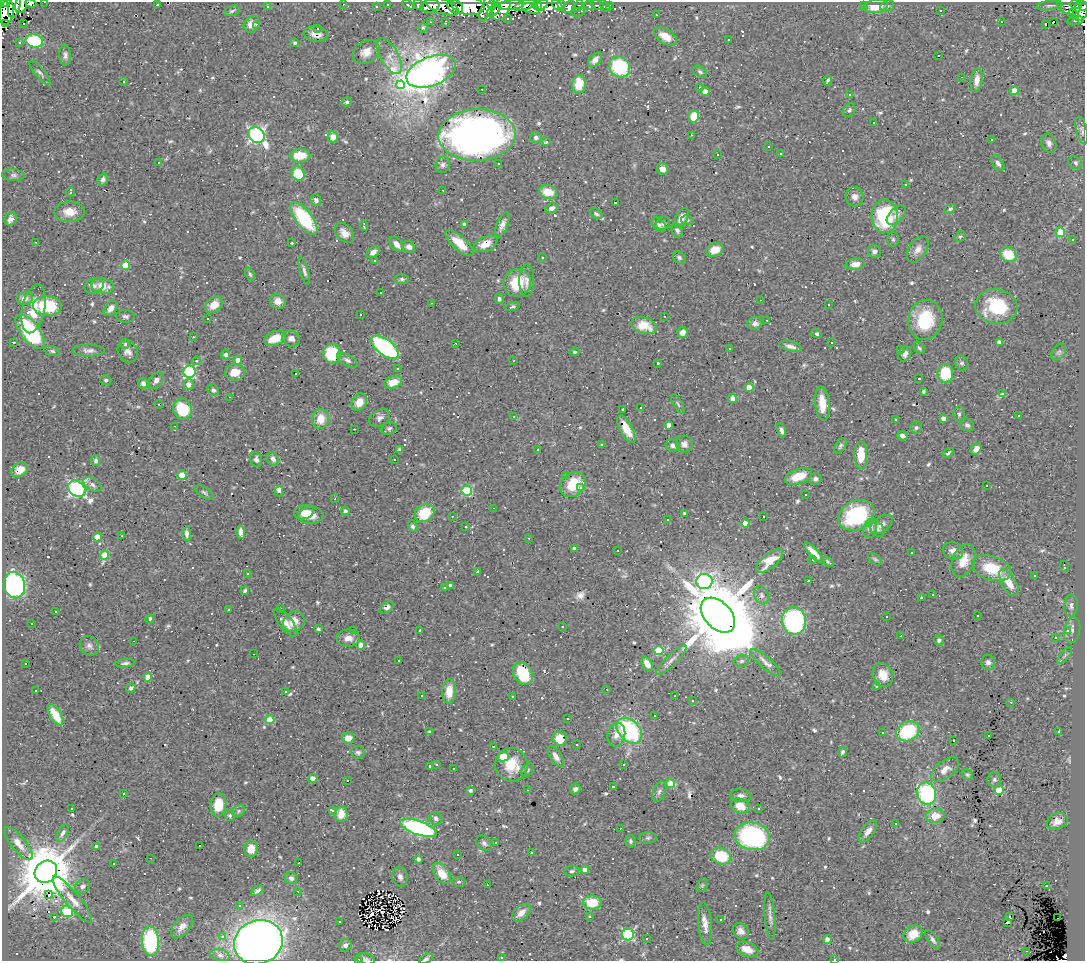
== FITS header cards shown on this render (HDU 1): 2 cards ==
NAXIS1  =                 1083
NAXIS2  =                  959

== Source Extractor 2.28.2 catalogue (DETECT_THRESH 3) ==
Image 1083 x 959 px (HDU 1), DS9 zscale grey, 1 PNG px = 1 image px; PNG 1087 x 963 px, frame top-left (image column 1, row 959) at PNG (2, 2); each listed source drawn as its Kron ellipse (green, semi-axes under 4 px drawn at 4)
Background 0.403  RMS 0.029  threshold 0.0856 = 3 sigma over >= 5 px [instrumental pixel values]
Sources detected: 807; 9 with non-positive FLUX_AUTO (blend fragments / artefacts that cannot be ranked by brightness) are neither listed nor drawn; of the other 798, the 500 brightest by FLUX_AUTO listed and drawn (298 fainter detections omitted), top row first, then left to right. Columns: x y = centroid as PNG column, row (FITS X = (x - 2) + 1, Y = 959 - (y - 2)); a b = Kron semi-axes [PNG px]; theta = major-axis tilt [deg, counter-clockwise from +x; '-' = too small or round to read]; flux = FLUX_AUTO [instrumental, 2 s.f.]
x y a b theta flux
45 2 3 2 - 3.3
3 3 4 2 - 64
31 3 6 4 -20 9.6
343 4 3 2 - 15
388 4 3 2 - 5.6
1076 4 6 2 -11 9.9
15 5 12 6 75 200
21 5 8 5 77 180
157 5 3 3 - 24
408 5 6 3 -30 6.3
419 5 5 4 - 20
468 5 16 9 -9 400
492 5 4 4 - 95
511 5 13 5 5 210
525 5 11 4 20 270
542 5 7 3 45 59
557 5 6 4 -42 75
562 5 3 3 - 6.7
597 5 7 3 -25 9.4
609 5 3 3 - 7.6
864 5 3 3 - 4.3
267 6 4 3 - 3.8
376 6 3 3 - 5.5
430 6 10 6 13 53
442 6 17 7 -19 98
537 6 5 4 - 120
578 6 7 3 53 12
589 6 5 2 - 5.9
605 6 7 3 -52 8.5
876 6 12 6 7 33
887 6 7 5 19 3.8
1050 6 13 4 5 5.7
1069 6 12 8 -20 39
455 7 9 6 -36 33
487 7 15 5 67 48
570 7 7 5 38 38
1083 7 4 3 - 39
502 8 14 7 64 100
531 9 9 4 -16 78
494 10 8 4 38 39
940 10 3 3 - 41
232 11 8 5 18 4.1
1080 11 10 7 71 180
6 12 12 7 79 12
578 12 7 3 12 4
656 15 3 2 - 4.2
1074 15 6 3 -45 11
508 18 3 3 - 3.2
1075 21 8 3 9 18
431 22 3 2 - 3.6
1001 22 3 3 - 67
1053 22 3 3 - 1900
5 23 3 2 - 330
24 23 3 3 - 60
445 23 4 3 - 3.4
252 24 9 7 49 17
1046 24 3 3 - 46
256 25 3 3 - 11
317 28 3 3 - 8.4
423 28 5 4 - 4.1
316 34 12 7 -9 18
665 36 13 7 -31 30
728 39 3 3 - 23
34 41 9 6 -11 140
19 43 3 3 - 8.5
295 43 3 3 - 4.1
366 52 14 11 34 20
65 55 10 6 -86 7
389 56 20 9 -60 21
939 56 3 3 - 180
595 60 8 5 48 11
620 67 11 10 - 140
431 71 26 14 21 1700
700 72 8 5 -33 4.6
40 73 15 5 -50 6.1
962 77 3 2 - 11
828 80 5 3 - 3.8
977 80 12 6 80 15
123 81 3 3 - 17
579 84 9 7 81 52
401 85 4 4 - 38
699 88 3 3 - 6.6
482 89 3 2 - 5.9
1014 91 4 4 - 29
705 92 4 4 - 22
849 95 4 4 - 3.5
347 102 5 4 - 3.4
849 110 7 5 54 4.7
694 117 6 5 - 42
874 123 3 3 - 72
1082 130 14 5 -77 6.6
256 135 9 7 -45 530
477 135 39 25 2 1200
691 135 3 2 - 9.9
333 137 6 5 - 17
536 137 6 5 - 5.7
992 140 3 3 - 53
546 141 3 3 - 27
1049 143 10 7 -68 8.9
769 147 3 3 - 6.9
718 154 3 3 - 28
781 154 3 3 - 4.6
300 156 10 7 2 47
159 162 3 3 - 4
498 163 3 3 - 8.7
998 163 8 5 -54 7.1
1075 163 7 6 - 5.5
443 165 8 7 - 7.2
662 169 6 5 - 13
298 174 7 6 - 57
13 175 11 6 -4 6.7
103 179 6 5 - 6.2
906 184 3 2 - 3.5
443 190 3 2 - 4.9
70 192 4 3 - 4.5
548 192 9 6 -16 35
855 197 10 9 - 10
316 200 6 5 - 6.6
615 202 3 3 - 750
552 208 7 5 26 7.8
950 209 6 4 30 3.7
70 212 15 10 2 28
596 214 7 4 -33 4.4
896 215 11 6 46 9.7
885 216 17 13 -87 160
304 218 19 8 -53 150
681 218 11 6 62 18
11 219 7 6 - 9.7
687 220 6 5 - 3.9
663 223 7 6 - 5
464 224 4 4 - 9
364 225 5 2 - 6.2
502 225 13 5 67 11
659 225 9 5 -39 5.9
677 230 7 5 -62 5.1
1060 232 5 4 - 60
344 233 11 8 -49 15
960 236 6 5 - 3.2
893 239 7 6 - 4
1073 239 3 3 - 7.7
36 242 3 2 - 3.5
292 243 3 3 - 3.5
460 243 17 7 -42 39
397 244 9 5 -49 13
485 244 12 7 25 25
409 247 6 5 - 10
918 249 14 8 57 14
715 250 9 6 21 23
874 251 6 6 - 6.2
373 252 7 5 35 10
1008 254 9 7 -29 50
542 258 3 3 - 60
679 258 7 5 -32 4.4
374 261 3 3 - 26
855 264 9 5 6 18
126 265 4 4 - 52
304 271 14 4 -75 6.5
250 274 7 4 -69 3.3
402 279 7 5 0 4
527 280 16 7 -90 12
517 283 14 13 - 64
94 286 10 7 18 9.4
103 286 11 7 -10 30
381 292 3 3 - 4.8
25 298 8 6 10 13
499 299 5 4 - 4
761 300 3 2 - 100
278 301 8 7 - 16
432 303 3 2 - 11
214 305 9 7 42 25
828 305 3 3 - 9.3
47 306 14 9 -3 100
996 306 21 17 -6 100
512 307 8 4 11 4.1
111 308 9 5 54 11
33 309 25 11 78 50
361 314 3 3 - 52
125 316 9 6 -3 5.5
665 316 3 3 - 16
208 319 3 3 - 42
767 320 3 2 - 28
925 320 20 17 75 95
755 323 7 6 - 8.5
644 325 13 8 -19 42
30 332 20 9 -53 190
683 332 5 5 - 10
816 334 5 3 - 10
193 337 3 2 - 6
275 338 11 7 19 39
291 338 9 8 - 10
14 342 3 3 - 21
999 342 4 4 - 7.7
456 343 3 2 - 4.5
831 343 3 3 - 49
125 344 5 4 - 3.4
790 346 11 5 -13 9.4
385 347 16 8 -37 290
919 348 7 4 -54 4
729 349 3 3 - 10
901 350 3 3 - 52
52 351 8 4 -15 3.7
89 351 16 6 0 8.7
128 351 11 9 -63 12
574 352 5 4 - 3.8
1059 352 9 6 54 5
332 354 10 9 - 84
905 354 8 6 67 7.9
226 355 5 4 - 6.1
238 360 4 4 - 19
347 360 11 5 -29 7
513 360 3 3 - 3.4
196 361 4 4 - 5.7
658 363 3 3 - 4
962 363 8 6 -60 4.8
398 369 3 3 - 5.2
190 372 6 6 - 240
235 372 10 8 0 35
945 373 9 8 - 83
296 374 3 3 - 31
919 378 3 3 - 3.3
106 380 6 5 - 3.7
156 380 9 6 49 10
393 382 9 6 17 26
143 383 5 5 - 6.7
189 385 5 5 - 12
749 387 4 4 - 36
213 390 6 5 - 4.7
923 391 4 3 - 3.3
1003 393 4 3 - 26
229 397 3 2 - 20
733 398 4 4 - 10
359 402 9 7 58 23
822 403 17 7 -84 37
158 404 3 3 - 4.1
678 404 11 4 -59 3.6
641 407 3 2 - 3.8
183 409 10 9 - 73
623 409 3 3 - 640
959 414 8 5 -88 4.2
514 416 3 3 - 4.1
1018 416 3 2 - 3.4
380 418 11 8 31 9.1
943 418 4 4 - 11
321 419 10 8 79 28
896 420 3 3 - 24
668 425 4 4 - 15
967 425 7 6 - 5.2
174 426 3 2 - 3.5
389 428 8 6 19 4.8
916 428 6 6 - 4.1
354 429 3 2 - 5.5
626 429 15 6 -62 28
781 430 8 4 -73 5.9
902 436 5 4 - 9.4
601 444 3 3 - 5
684 444 8 8 - 9.8
673 445 7 6 - 6.8
840 446 8 5 58 4
976 449 6 5 - 10
399 450 4 3 - 3.6
538 450 3 2 - 4.3
948 453 6 3 34 3.3
861 455 14 6 -89 47
256 459 8 5 -70 5.4
273 459 7 5 -60 7.5
394 459 3 3 - 44
96 461 5 4 - 4.8
20 470 9 6 33 27
182 475 4 4 - 46
565 475 3 3 - 32
798 476 14 7 19 38
815 479 6 6 - 6.3
92 485 10 6 -33 6.5
573 485 14 11 40 67
986 486 3 3 - 360
581 488 3 3 - 25
77 489 9 7 -37 500
279 491 5 3 - 150
467 491 5 5 - 140
204 493 10 5 -35 4.7
806 494 3 3 - 54
335 499 3 2 - 3.4
493 508 3 2 - 11
345 511 4 4 - 5.5
304 512 10 7 15 18
425 513 10 8 33 65
684 514 4 4 - 5
311 515 12 8 1 23
856 515 19 14 28 170
452 516 3 2 - 6.2
763 516 3 3 - 12
667 520 3 3 - 120
745 523 4 4 - 18
881 524 13 7 34 13
413 526 6 5 - 4.4
466 527 3 3 - 24
870 528 10 6 72 13
877 529 8 6 -58 6.2
241 532 7 4 -88 12
187 534 7 3 -88 6.6
122 536 3 2 - 3.5
98 537 4 4 - 36
529 538 3 2 - 4.4
574 548 4 4 - 4
617 551 3 3 - 3.4
953 551 10 8 -19 15
814 553 13 4 -47 22
911 553 3 3 - 3.8
105 555 4 4 - 48
812 559 3 3 - 6.6
875 559 8 5 -37 3.4
964 560 17 11 67 34
770 561 16 7 41 34
828 562 6 3 -35 4.8
1065 566 5 2 - 3.3
992 568 20 12 -18 72
477 572 4 3 - 15
247 573 3 3 - 3.6
1034 576 3 3 - 33
704 581 8 7 - 350
809 581 3 3 - 28
1009 583 15 7 -60 31
14 585 13 10 -77 400
451 586 4 4 - 12
444 588 3 3 - 3.6
245 591 4 3 - 3.6
761 595 9 7 -70 7.4
933 595 3 2 - 3.8
921 598 3 3 - 53
1071 606 11 7 85 7.9
387 607 7 5 34 6.2
280 608 3 2 - 3.2
229 610 3 2 - 7.3
56 611 3 3 - 140
718 615 20 13 -46 28000
978 615 3 3 - 310
886 616 3 3 - 13
150 619 4 3 - 7.4
794 621 14 12 -85 310
286 622 17 6 -52 15
294 622 11 9 40 25
32 623 3 3 - 29
562 626 3 2 - 7.1
318 629 3 3 - 3.9
354 630 3 3 - 5.2
1068 630 3 3 - 11
1072 630 13 8 80 12
420 631 3 3 - 58
901 636 3 2 - 4.7
348 638 11 8 2 15
1055 638 3 3 - 8.3
939 640 5 5 - 4.9
134 641 3 2 - 8.8
361 645 4 4 - 16
89 646 10 9 - 9.2
659 650 5 4 - 75
254 654 3 2 - 4
1065 655 10 4 51 4.6
399 660 3 3 - 6.5
671 660 20 5 44 11
741 661 7 5 6 5
988 662 7 7 - 8.2
26 663 3 3 - 75
125 663 10 3 5 4.6
766 663 19 6 -40 14
647 664 8 5 -58 18
523 674 12 9 -57 82
883 675 12 10 -66 29
148 677 4 4 - 24
877 686 3 3 - 12
131 688 5 4 - 4.5
607 689 3 2 - 5
35 691 3 3 - 66
285 691 3 3 - 1200
449 692 12 7 86 30
422 696 3 3 - 67
512 696 3 3 - 3.5
675 696 3 2 - 3.8
693 700 3 3 - 5.2
1011 702 3 2 - 11
56 715 11 5 -58 35
655 715 3 3 - 250
568 719 3 3 - 95
270 720 4 4 - 49
629 731 15 10 -44 240
908 731 12 9 26 120
429 732 4 3 - 3.7
1058 732 4 3 - 36
882 733 3 3 - 130
616 735 12 8 76 15
988 736 3 3 - 15
348 738 6 5 - 18
560 739 7 6 - 38
953 740 3 3 - 5
577 745 3 3 - 7.5
493 746 3 2 - 9.2
358 752 7 6 - 5
842 752 5 4 - 4.7
556 756 12 5 -56 12
503 757 6 4 13 38
624 764 3 2 - 5.2
436 765 3 3 - 3.9
511 765 17 16 - 49
430 766 3 3 - 5.5
453 768 3 2 - 4
528 770 8 5 52 4
945 770 16 8 37 17
967 775 6 5 - 3.2
313 778 5 4 - 11
994 779 7 7 - 5.5
347 781 3 3 - 44
671 784 4 4 - 53
613 787 3 3 - 27
575 789 5 5 - 5.3
470 790 4 3 - 5
527 790 3 2 - 5.9
999 790 5 4 - 60
659 792 10 6 67 6.7
123 793 3 3 - 71
927 794 11 9 -70 230
741 795 10 6 -2 9.8
218 805 12 8 83 51
740 806 10 7 -22 32
72 809 3 3 - 13
759 809 3 3 - 9.3
332 810 4 3 - 51
239 811 6 5 - 4.1
341 814 8 6 83 29
230 816 6 5 - 3.6
935 816 9 7 9 20
436 818 7 6 - 7
1057 821 11 8 22 14
895 824 3 3 - 4.1
418 828 19 7 -19 350
620 828 3 3 - 3.2
868 831 13 6 53 14
63 833 10 5 64 6.3
752 836 17 14 -12 340
648 838 9 5 1 4.2
630 841 6 5 - 3.8
496 842 3 3 - 4.9
484 843 8 6 -43 6.4
19 844 20 7 -51 17
200 845 3 3 - 22
96 847 4 4 - 8.9
251 849 8 7 - 27
531 853 3 3 - 45
458 854 3 3 - 9.5
721 856 10 8 -20 80
151 858 3 2 - 16
418 859 4 3 - 4.6
114 863 3 3 - 300
299 863 3 2 - 11
585 870 4 4 - 15
572 871 7 5 8 4
46 872 12 10 44 14000
442 873 12 7 -55 34
400 877 10 7 -79 8.6
291 878 6 6 - 6.8
459 882 6 5 - 3.7
487 885 3 2 - 4.8
702 885 7 5 59 3.4
82 886 8 6 30 6.8
1047 886 3 3 - 21
257 891 7 4 37 5.8
298 891 3 2 - 3.8
48 895 3 2 - 24
72 899 29 7 -50 25
592 903 9 7 0 56
239 906 3 3 - 120
67 912 6 5 - 130
521 913 11 6 42 15
589 916 3 3 - 4.1
770 916 24 5 -85 11
1010 916 3 3 - 36
55 917 3 2 - 270
1058 918 3 2 - 9.5
721 919 3 3 - 9.7
340 922 3 3 - 4.4
1008 922 3 3 - 24
705 924 21 7 -85 17
182 927 14 7 48 15
741 931 8 7 - 12
628 934 6 6 - 240
913 934 10 8 33 32
223 937 3 3 - 17
646 938 3 3 - 3.3
828 939 4 4 - 17
933 940 11 5 -57 6.1
151 941 15 8 -85 170
258 942 25 22 22 1600
345 945 6 6 - 7.7
747 950 11 7 -22 22
1027 951 3 2 - 24
220 955 9 6 -14 6.1
501 957 3 3 - 11
358 959 3 2 - 39
365 959 10 5 -11 5
426 959 7 4 29 3.9
835 959 3 2 - 3.4
At the frame edge (FLAGS 8, measured only in part): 10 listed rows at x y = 45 2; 3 3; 31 3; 15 5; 21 5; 1083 7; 358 959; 365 959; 426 959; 835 959
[298 fainter detections neither listed nor drawn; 9 non-positive-flux detections neither listed nor drawn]